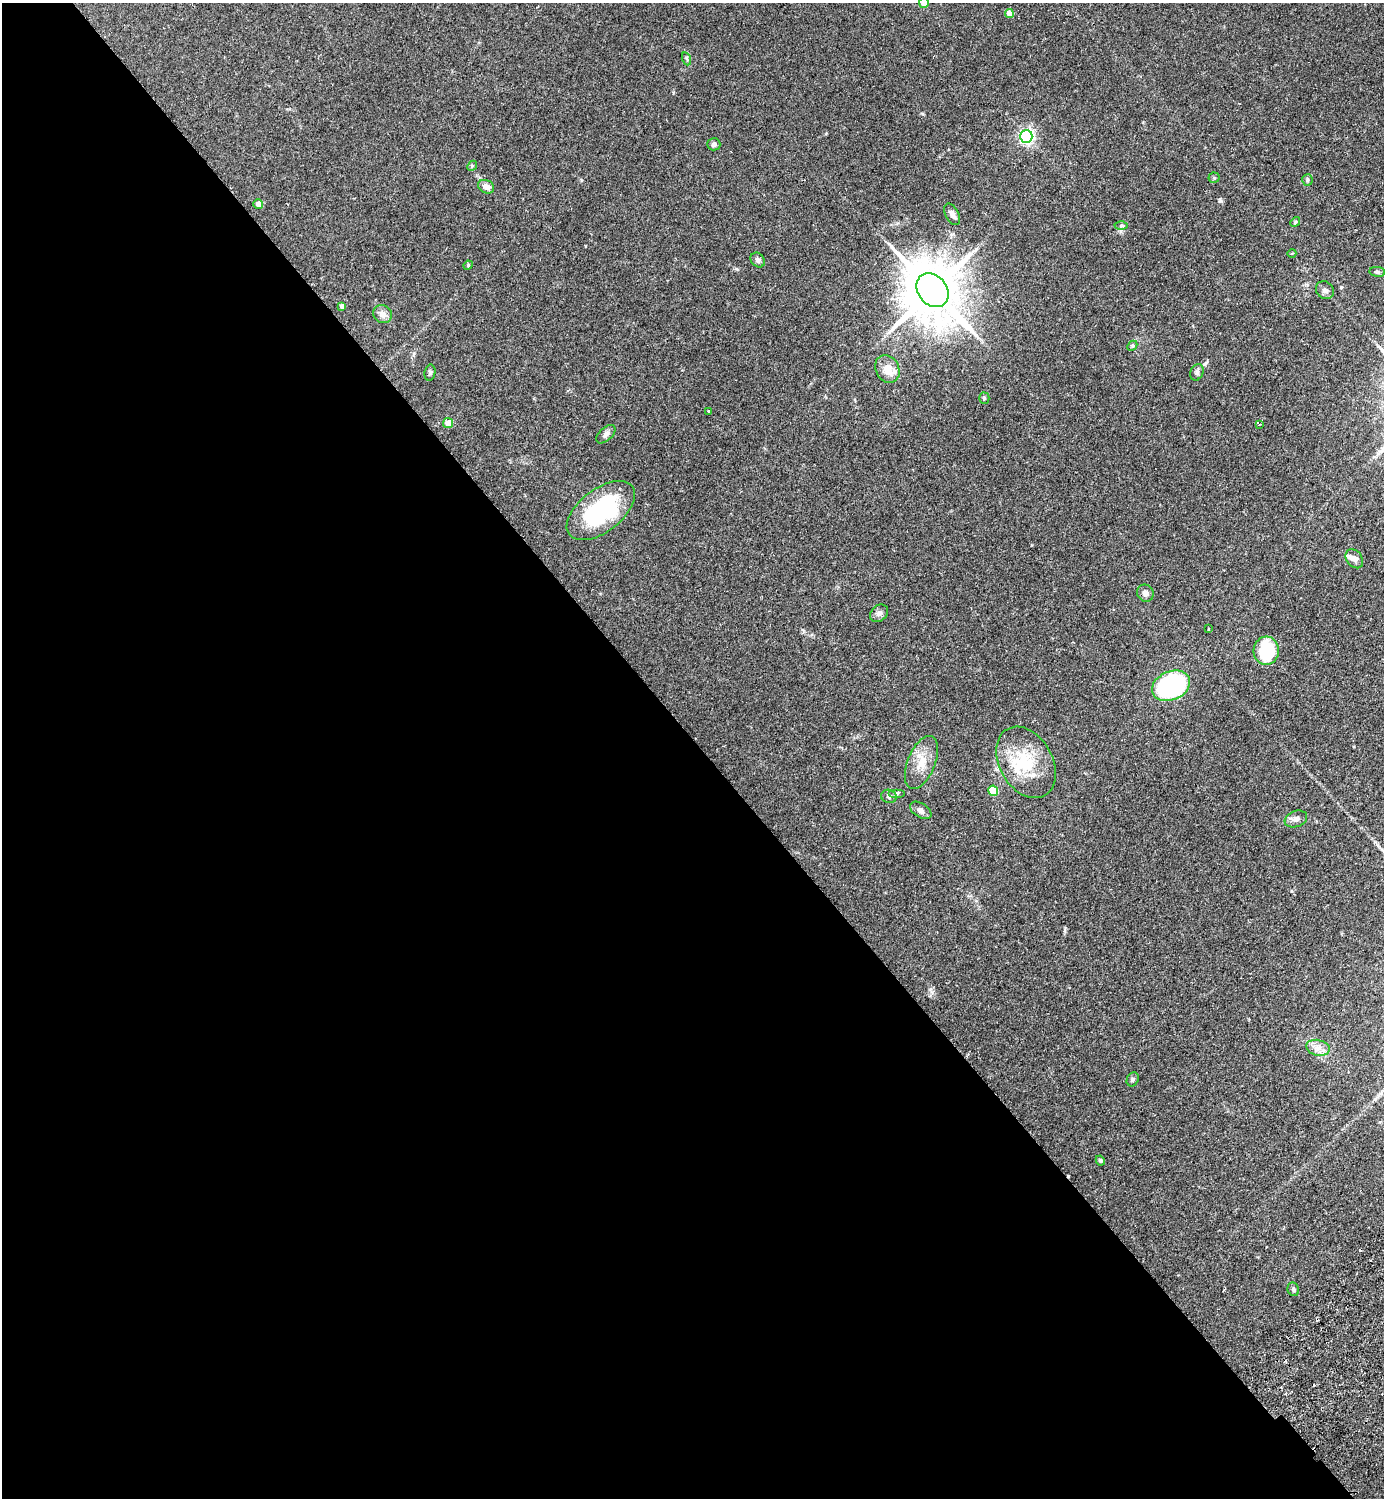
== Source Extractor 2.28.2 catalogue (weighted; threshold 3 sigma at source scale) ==
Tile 9 of 4 x 4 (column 1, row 3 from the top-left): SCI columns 343-1724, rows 1541-3036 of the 6069 x 6073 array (HDU 1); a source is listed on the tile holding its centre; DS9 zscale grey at full resolution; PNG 1386 x 1500 px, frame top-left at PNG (2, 3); each listed source drawn as its Kron ellipse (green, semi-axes under 4 px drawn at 4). Shown black and unused: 51% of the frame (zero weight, under 2 of 3 exposures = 3% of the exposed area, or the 3 px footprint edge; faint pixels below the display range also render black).
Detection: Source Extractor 2.28.2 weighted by HDU 2 'WHT'; one run over the whole footprint, this tile lists its part. Background 0.174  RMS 0.0076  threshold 0.0341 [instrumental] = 3 sigma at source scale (4.5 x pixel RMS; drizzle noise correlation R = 1.50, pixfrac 1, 0.05/0.05 arcsec/px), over >= 5 px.
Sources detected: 51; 2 cosmic-ray / hot-pixel residue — neither listed nor drawn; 1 inside a brighter listed object's ellipse — not listed separately; the other 48 listed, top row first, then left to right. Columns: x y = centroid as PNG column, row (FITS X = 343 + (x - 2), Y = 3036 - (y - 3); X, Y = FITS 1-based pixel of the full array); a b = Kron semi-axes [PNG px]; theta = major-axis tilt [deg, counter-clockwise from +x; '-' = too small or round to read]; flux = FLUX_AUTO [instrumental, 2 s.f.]
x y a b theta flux
924 3 5 5 - 5.5
1009 13 4 4 - 8
687 59 7 4 -71 1.2
1026 136 6 6 - 200
714 144 6 6 - 2.1
472 166 5 4 - 0.86
1214 178 5 5 - 1
1307 180 5 5 - 1.3
486 187 8 6 -28 4.7
258 204 5 4 - 5.1
952 214 12 6 -63 4
1295 222 5 4 - 0.85
1121 226 6 4 0 1.3
1292 253 4 3 - 0.63
758 260 8 6 -48 2.1
468 265 5 4 - 0.91
1377 272 8 5 -7 1.4
932 290 18 14 -52 4900
1325 290 9 8 - 2.6
342 306 4 4 - 2.6
383 314 10 8 -38 4.3
1132 346 5 4 - 0.93
887 369 14 11 -63 9.3
1197 372 8 6 65 2
430 373 8 5 80 1.6
984 398 5 5 - 1
708 411 3 3 - 0.75
448 423 5 5 - 11
1259 425 4 2 - 0.6
606 434 12 6 42 2.7
601 511 40 21 37 73
1354 559 10 7 -52 3.8
1145 593 9 8 - 3.4
879 613 10 7 41 3
1208 629 3 2 - 0.55
1266 651 14 12 86 42
1171 686 20 14 24 91
921 762 28 14 68 14
1026 762 38 26 -60 37
993 791 5 5 - 19
896 793 8 4 0 1.4
889 796 8 6 -18 2.1
921 810 12 7 -32 3.3
1296 819 11 8 21 3.3
1318 1048 12 8 -14 5.1
1133 1079 7 5 62 1.4
1100 1160 5 4 - 1.1
1293 1289 7 5 -68 1.7
Isophote crosses this tile's border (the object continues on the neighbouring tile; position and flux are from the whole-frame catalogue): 1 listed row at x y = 924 3
Unlisted compact peaks at least as high as the median listed source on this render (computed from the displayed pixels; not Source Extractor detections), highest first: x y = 1221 201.